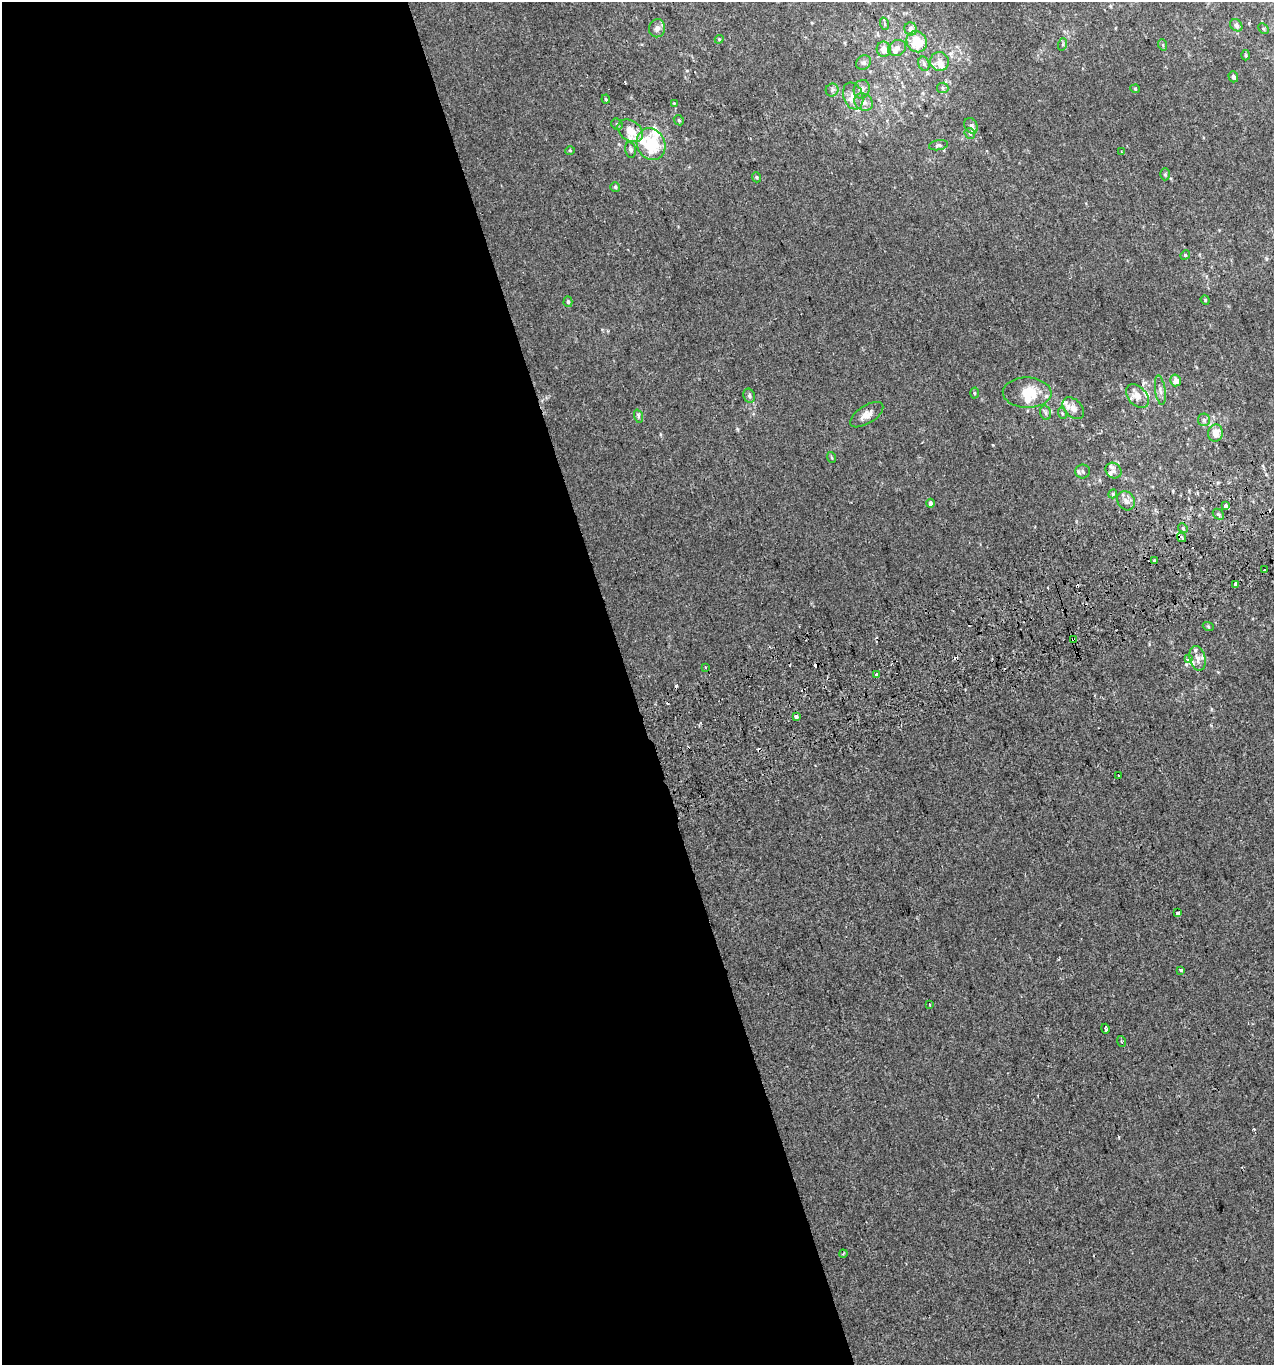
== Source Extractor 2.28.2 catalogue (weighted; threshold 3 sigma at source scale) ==
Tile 9 of 4 x 4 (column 1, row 3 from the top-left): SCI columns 87-1358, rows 1407-2769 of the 5313 x 5536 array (HDU 1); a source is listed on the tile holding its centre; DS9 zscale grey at full resolution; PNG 1276 x 1367 px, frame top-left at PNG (2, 2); each listed source drawn as its Kron ellipse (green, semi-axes under 4 px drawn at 4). Shown black and unused: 50% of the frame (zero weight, under 2 of 3 exposures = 2% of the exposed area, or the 3 px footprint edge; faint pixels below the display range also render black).
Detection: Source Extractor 2.28.2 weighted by HDU 2 'WHT'; one run over the whole footprint, this tile lists its part. Background 3.90e-04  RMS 0.0036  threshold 0.0164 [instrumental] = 3 sigma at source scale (4.5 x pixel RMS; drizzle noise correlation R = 1.50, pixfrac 1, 0.0396/0.0396 arcsec/px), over >= 5 px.
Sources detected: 107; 11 cosmic-ray / hot-pixel residue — neither listed nor drawn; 16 inside a brighter listed object's ellipse — not listed separately; the other 80 listed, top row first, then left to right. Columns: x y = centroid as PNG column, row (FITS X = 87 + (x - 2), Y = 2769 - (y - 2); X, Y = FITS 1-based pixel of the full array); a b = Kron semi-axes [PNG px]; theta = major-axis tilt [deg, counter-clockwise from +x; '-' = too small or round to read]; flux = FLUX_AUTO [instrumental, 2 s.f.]
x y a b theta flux
885 24 6 4 -71 0.48
1236 25 7 5 -45 0.98
657 28 9 8 - 1.6
911 29 6 6 - 2.2
1263 29 6 3 -45 0.38
719 39 4 4 - 0.43
917 42 11 10 - 8.6
1063 44 6 4 72 0.5
1163 45 6 3 -72 0.41
897 48 9 8 - 1.7
884 49 8 7 - 3
1246 55 5 3 - 0.42
940 62 9 9 - 2.3
863 63 8 6 41 1.1
924 64 7 5 -73 0.95
1233 77 5 4 - 0.95
943 88 6 5 - 0.62
862 89 9 8 - 1.8
1135 89 4 4 - 0.4
832 90 6 6 - 0.93
853 96 14 9 -70 3.1
606 99 4 4 - 0.4
864 102 10 8 -36 1.9
674 103 4 3 - 0.26
679 120 5 4 - 0.41
617 124 6 5 - 0.58
971 126 8 6 -62 1.1
630 131 14 10 -35 5.1
970 133 6 5 - 0.58
651 144 16 14 -64 16
938 145 10 5 9 0.84
570 150 5 3 - 0.3
630 150 7 5 -76 0.95
1121 152 4 2 - 0.27
1165 174 6 5 - 0.58
756 177 5 3 - 0.39
615 187 5 5 - 0.59
1185 255 5 4 - 0.5
1205 300 5 4 - 0.39
568 302 5 4 - 0.54
1176 380 6 5 - 2.4
1160 390 15 5 -82 1.5
974 393 5 3 - 0.36
1027 393 24 15 -2 9.3
749 396 7 5 -69 0.83
1137 396 14 9 -48 3
1073 408 12 8 -46 2.6
1046 413 7 5 -74 0.89
1062 413 6 3 -72 0.44
867 415 19 9 33 3
638 416 7 4 -72 0.69
1204 420 6 6 - 0.97
1215 433 8 7 - 3.5
831 457 5 3 - 0.36
1083 471 7 7 - 0.84
1114 471 8 7 - 1.4
1113 494 4 4 - 0.46
1126 501 10 8 -53 1.9
930 503 4 4 - 1
1225 506 4 3 - 1.9
1218 514 6 4 -43 0.59
1183 528 5 4 - 0.44
1181 537 5 3 - 1.6
1154 561 3 2 - 0.56
1264 570 3 3 - 1.3
1236 584 4 3 - 2.5
1208 626 6 3 -20 0.38
1074 640 4 3 - 2.1
1198 658 12 8 -77 2.2
1188 659 4 3 - 2.4
705 667 3 3 - 1.8
876 675 3 3 - 3.7
796 716 3 3 - 5.6
1118 776 3 3 - 0.97
1178 912 4 3 - 1
1181 970 3 3 - 2.6
929 1005 3 3 - 0.53
1105 1029 5 3 - 2.2
1121 1041 6 2 -71 0.34
843 1254 4 3 - 0.36
Overlapping masked pixels (flux is a lower limit): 2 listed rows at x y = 1181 537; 1074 640
Unlisted compact peaks at least as high as the median listed source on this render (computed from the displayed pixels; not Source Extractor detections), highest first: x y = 993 445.